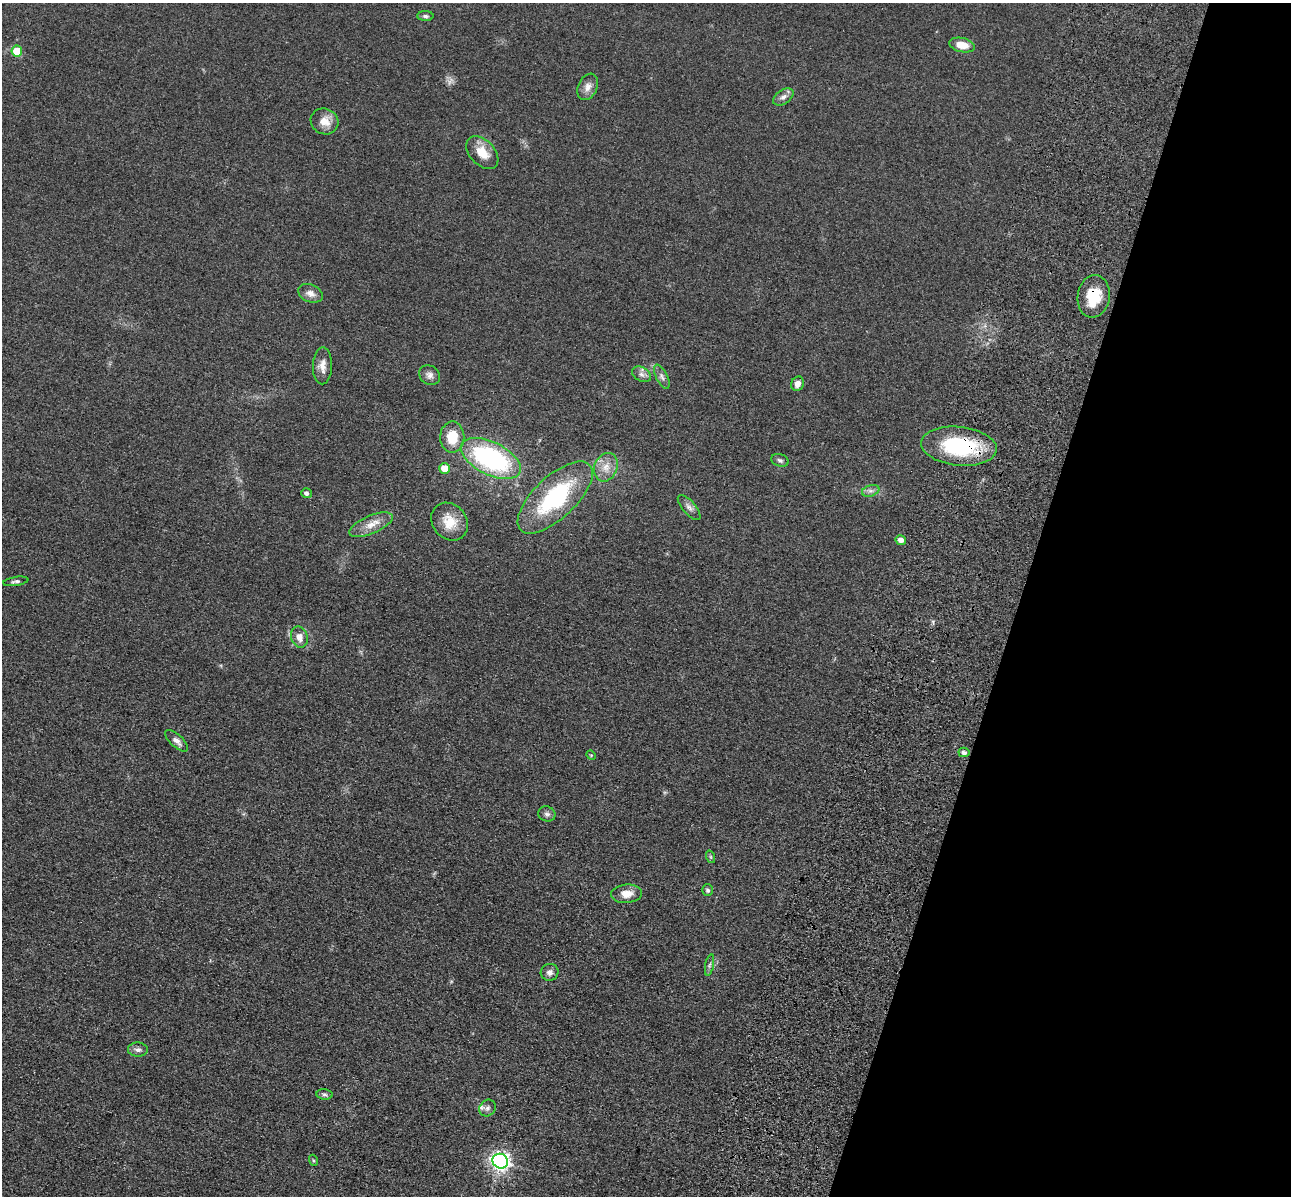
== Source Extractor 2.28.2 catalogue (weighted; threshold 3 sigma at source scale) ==
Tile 8 of 4 x 4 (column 4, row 2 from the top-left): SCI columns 4040-5328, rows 2786-3979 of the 5350 x 5365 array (HDU 1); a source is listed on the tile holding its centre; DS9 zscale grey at full resolution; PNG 1293 x 1198 px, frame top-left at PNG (2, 3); each listed source drawn as its Kron ellipse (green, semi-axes under 4 px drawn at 4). Shown black and unused: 21% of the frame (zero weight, under 3 of 4 exposures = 9% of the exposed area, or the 3 px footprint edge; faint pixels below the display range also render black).
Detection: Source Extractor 2.28.2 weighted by HDU 2 'WHT'; one run over the whole footprint, this tile lists its part. Background 0.0485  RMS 0.0084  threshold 0.0377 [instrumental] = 3 sigma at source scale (4.5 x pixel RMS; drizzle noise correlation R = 1.50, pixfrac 1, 0.05/0.05 arcsec/px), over >= 5 px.
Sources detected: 44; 1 too faint to see at this stretch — neither listed nor drawn; the other 43 listed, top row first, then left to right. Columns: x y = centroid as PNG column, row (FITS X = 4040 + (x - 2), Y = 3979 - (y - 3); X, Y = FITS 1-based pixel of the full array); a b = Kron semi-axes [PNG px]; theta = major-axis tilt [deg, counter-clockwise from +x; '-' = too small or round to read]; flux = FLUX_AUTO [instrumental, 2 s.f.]
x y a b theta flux
425 16 8 5 -1 1.7
962 45 13 7 -12 10
17 51 5 5 - 19
588 87 14 9 66 5.9
783 97 11 6 34 3.8
324 121 14 12 -27 10
482 153 19 12 -47 14
310 293 13 9 -22 5.2
1094 296 21 16 81 25
322 366 18 9 89 7
641 374 10 7 -30 3.2
430 375 11 9 -34 4.2
662 377 13 5 -63 3.1
798 384 7 6 - 5.3
452 437 15 12 89 19
959 446 38 19 -6 70
491 458 32 16 -26 130
780 460 9 6 -19 2.1
606 467 15 11 66 9.7
444 468 5 5 - 13
871 491 9 5 18 2.8
306 493 5 4 - 2.5
555 497 47 21 43 83
689 507 15 6 -49 3.8
450 522 20 17 -50 16
371 525 23 9 23 9.7
901 540 5 5 - 4.9
16 581 13 4 9 2.3
299 637 11 8 -72 6.4
176 741 14 6 -42 4.3
964 752 6 4 -13 2.3
591 755 5 4 - 0.87
547 814 8 7 - 2.7
711 857 6 4 -71 1.1
708 890 6 5 - 1.7
626 894 15 9 4 9.2
709 965 11 4 79 2.1
550 972 9 8 - 3.7
138 1050 10 7 -3 3.1
324 1094 8 5 -6 1.9
488 1108 9 7 47 3.1
313 1160 5 3 - 0.98
500 1161 8 7 - 350
Overlapping masked pixels (flux is a lower limit): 2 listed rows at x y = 1094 296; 959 446